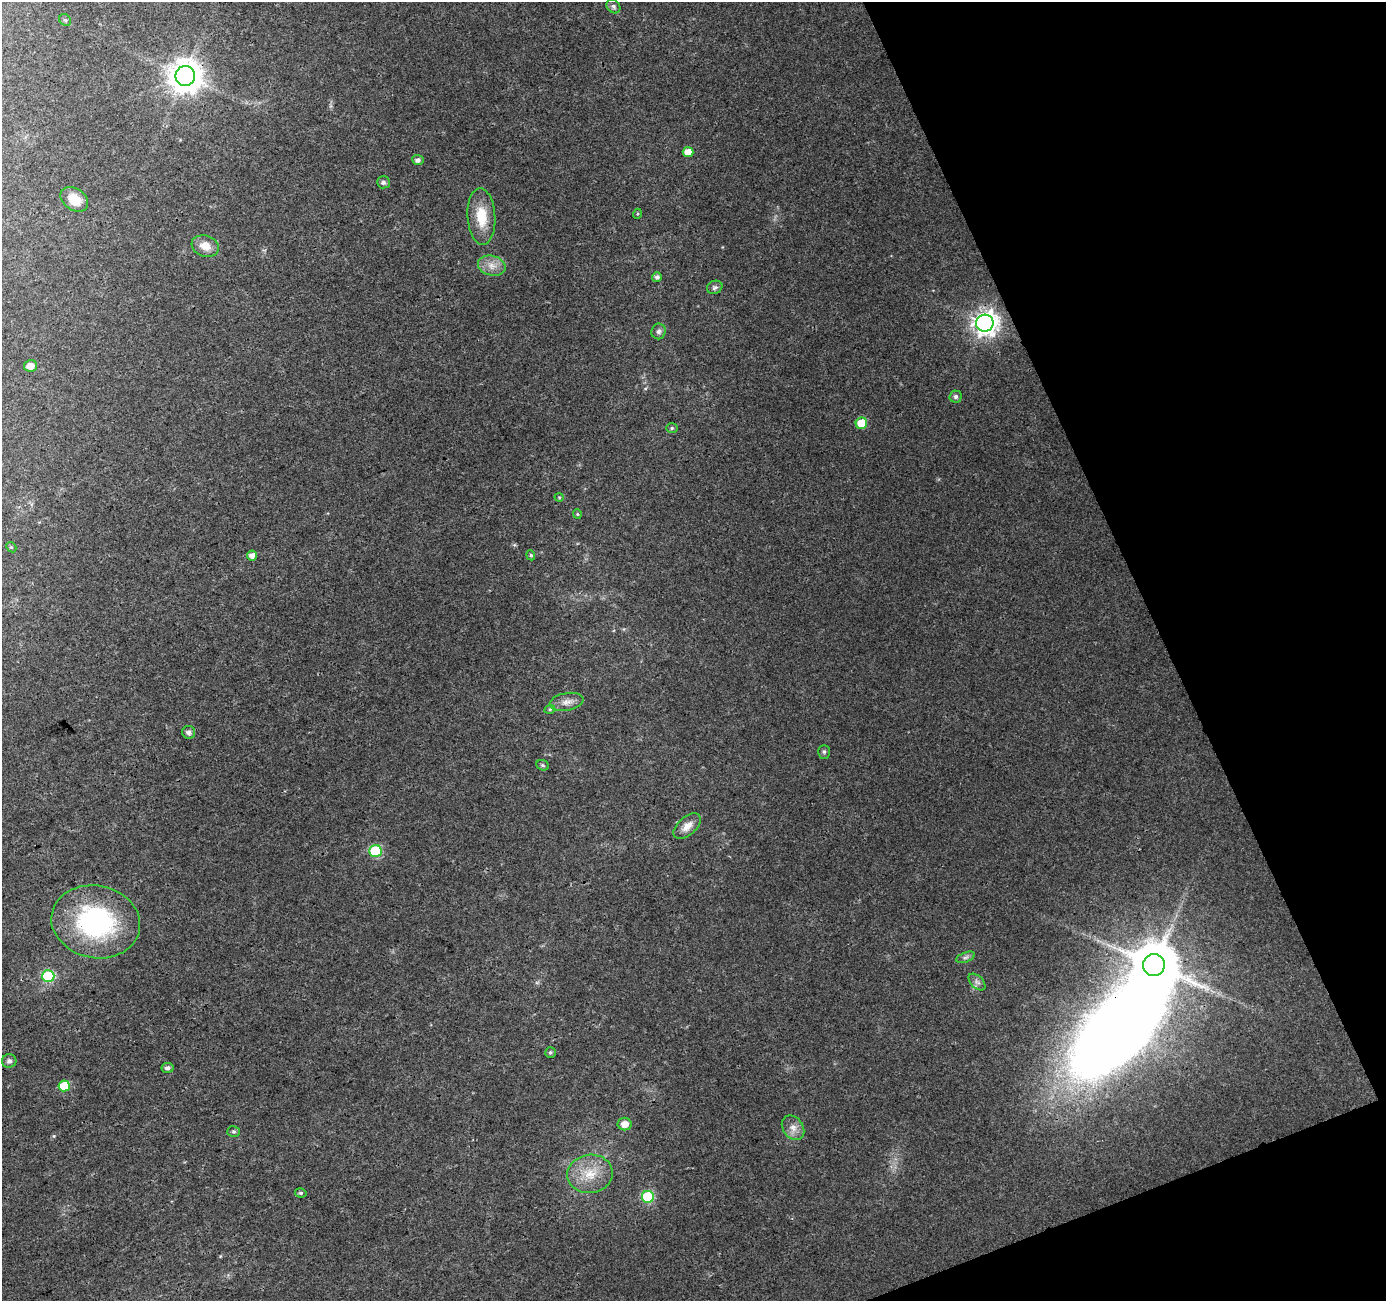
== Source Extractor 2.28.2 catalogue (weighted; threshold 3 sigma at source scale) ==
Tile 12 of 4 x 4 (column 4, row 3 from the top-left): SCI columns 4204-5587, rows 1406-2704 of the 5646 x 5464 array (HDU 1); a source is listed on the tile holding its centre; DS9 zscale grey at full resolution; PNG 1388 x 1303 px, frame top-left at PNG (2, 2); each listed source drawn as its Kron ellipse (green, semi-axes under 4 px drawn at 4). Shown black and unused: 19% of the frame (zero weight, under 3 of 4 exposures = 5% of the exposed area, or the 3 px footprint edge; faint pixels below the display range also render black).
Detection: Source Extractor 2.28.2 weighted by HDU 2 'WHT'; one run over the whole footprint, this tile lists its part. Background 0.0235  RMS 0.0037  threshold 0.0166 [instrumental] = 3 sigma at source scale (4.5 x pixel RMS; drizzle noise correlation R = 1.50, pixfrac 1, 0.0396/0.0396 arcsec/px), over >= 5 px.
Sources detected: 47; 1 inside a brighter object's white glare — neither listed nor drawn; the other 46 listed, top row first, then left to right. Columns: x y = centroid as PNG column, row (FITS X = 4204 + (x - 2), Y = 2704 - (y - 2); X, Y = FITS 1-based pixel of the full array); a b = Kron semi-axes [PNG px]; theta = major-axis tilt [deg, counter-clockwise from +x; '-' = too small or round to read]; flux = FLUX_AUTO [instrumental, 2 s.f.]
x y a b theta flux
613 6 8 6 -48 1.1
65 20 6 5 - 0.63
185 76 10 10 - 640
688 152 5 5 - 4.3
418 160 5 5 - 1.1
383 182 6 6 - 1.1
74 199 15 10 -35 6.4
637 214 5 3 - 0.36
481 217 28 14 -86 9.7
205 246 14 10 -19 4.3
492 266 14 10 -14 3.4
657 277 5 5 - 1.3
715 287 8 6 26 0.9
985 323 8 8 - 300
658 331 8 7 - 1.2
30 366 6 6 - 2.9
956 397 6 6 - 1.1
861 423 6 5 - 11
672 428 6 5 - 0.65
559 497 4 4 - 0.39
577 514 5 4 - 0.4
11 547 6 4 -43 0.48
252 555 5 5 - 2.1
531 555 5 4 - 0.51
567 702 17 9 10 2.8
550 709 5 3 - 0.43
189 732 6 6 - 1.4
824 752 7 5 -90 0.72
543 765 6 5 - 0.56
687 826 16 9 42 3.2
375 851 6 6 - 27
96 922 45 36 -12 54
965 957 10 5 21 1
1154 965 11 11 - 1600
48 976 6 6 - 20
977 982 10 6 -44 1.3
550 1052 5 5 - 0.66
9 1061 7 7 - 1.2
168 1068 6 5 - 1.3
64 1086 6 5 - 9.7
624 1124 7 6 - 3.3
793 1128 13 10 -55 2.9
233 1132 6 5 - 0.74
590 1174 23 19 8 9.7
301 1193 6 4 -13 0.59
648 1197 6 6 - 25
Overlapping masked pixels (flux is a lower limit): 1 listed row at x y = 185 76